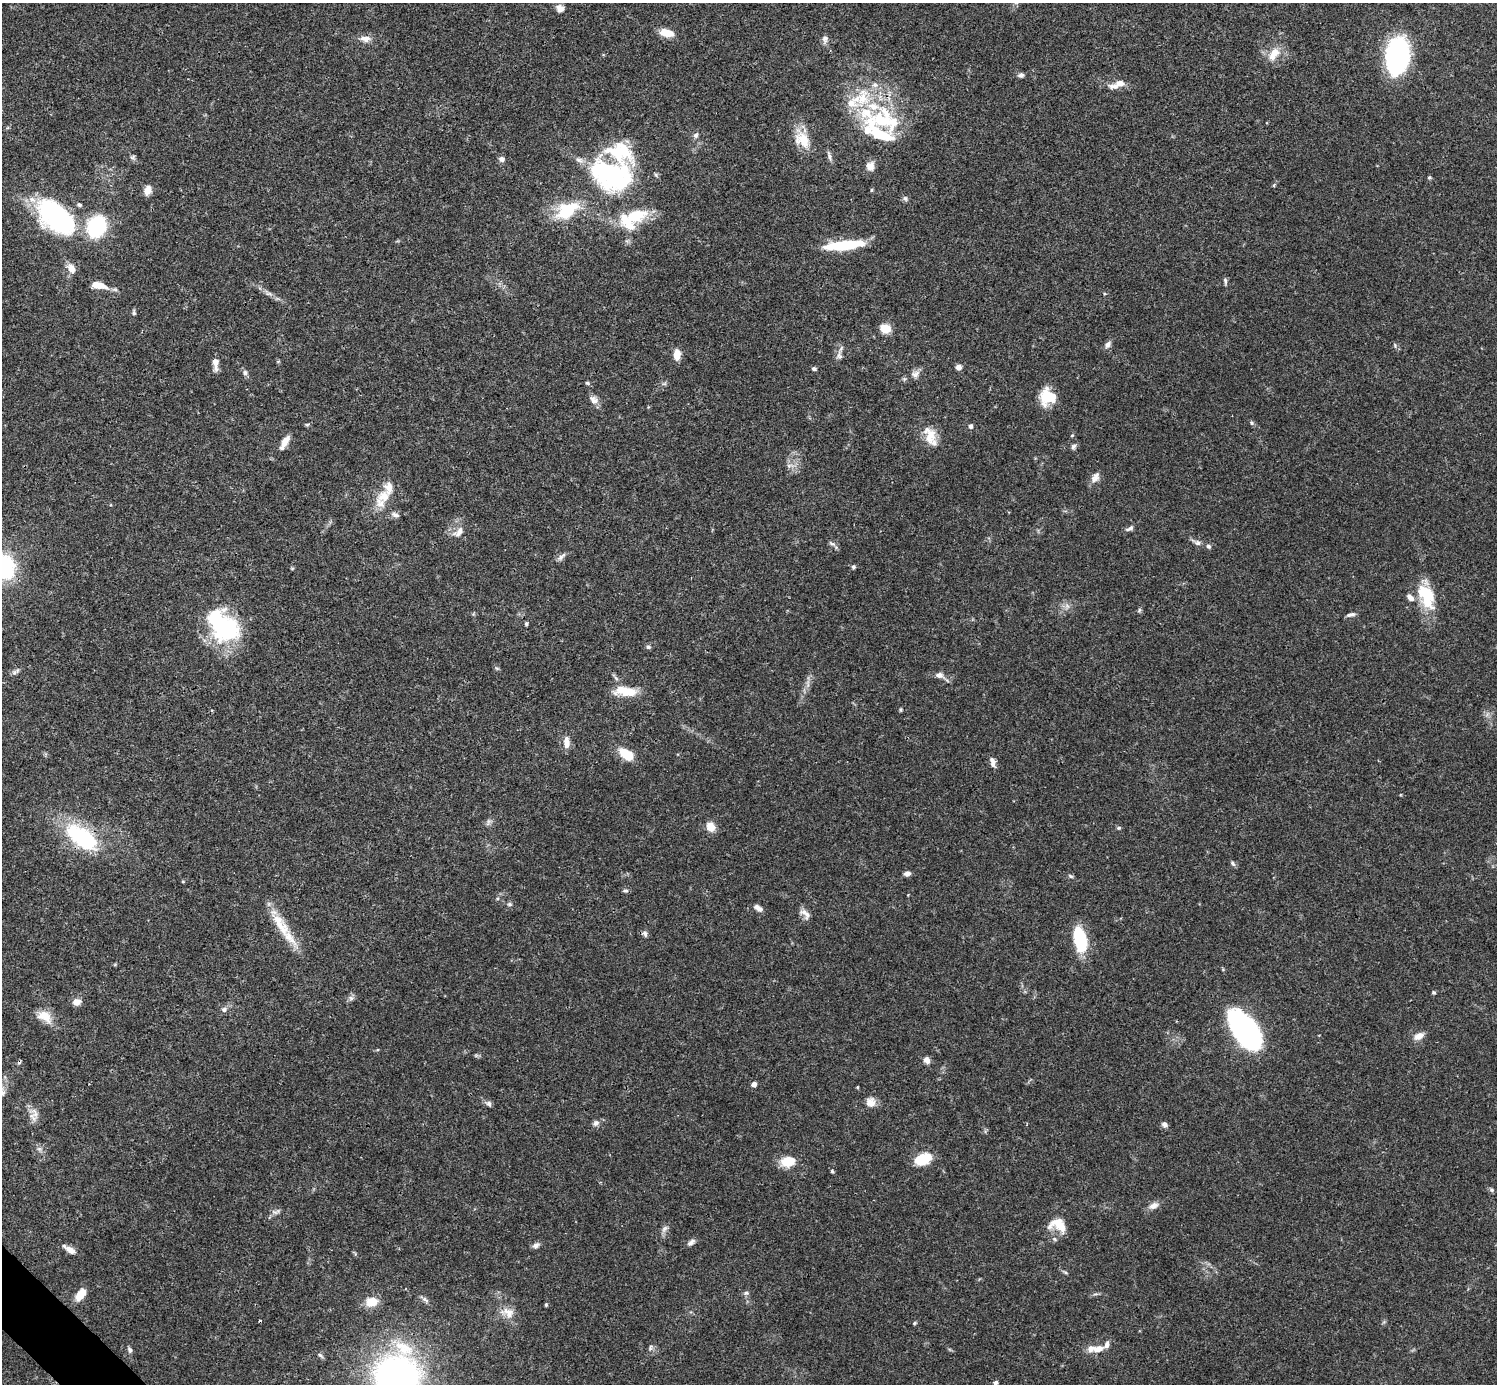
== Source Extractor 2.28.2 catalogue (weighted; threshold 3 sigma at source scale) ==
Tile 7 of 4 x 4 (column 3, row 2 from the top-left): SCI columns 2990-4484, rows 2920-4301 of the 5982 x 5981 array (HDU 1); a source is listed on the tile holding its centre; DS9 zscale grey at full resolution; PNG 1499 x 1386 px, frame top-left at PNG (2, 3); no overlay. Shown black and unused: <1% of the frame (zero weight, under 3 of 4 exposures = <1% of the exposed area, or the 3 px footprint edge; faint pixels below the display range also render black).
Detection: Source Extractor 2.28.2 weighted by HDU 2 'WHT'; one run over the whole footprint, this tile lists its part. Background 0.041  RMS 0.0027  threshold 0.012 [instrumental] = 3 sigma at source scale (4.5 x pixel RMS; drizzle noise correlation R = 1.50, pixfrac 1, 0.05/0.05 arcsec/px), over >= 5 px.
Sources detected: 162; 1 too faint to see at this stretch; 4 inside a brighter object's white glare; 2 cosmic-ray / hot-pixel residue — not listed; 19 inside a brighter listed object's ellipse — not listed separately; the other 136 listed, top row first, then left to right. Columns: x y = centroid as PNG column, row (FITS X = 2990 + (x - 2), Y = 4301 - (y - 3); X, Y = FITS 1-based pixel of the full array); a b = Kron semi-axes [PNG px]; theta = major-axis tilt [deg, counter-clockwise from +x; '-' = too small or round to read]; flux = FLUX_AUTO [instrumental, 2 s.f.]
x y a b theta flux
560 8 8 8 - 2
667 33 15 7 -13 4.4
365 39 15 8 -3 1.9
825 39 11 7 79 1.1
1274 54 22 12 53 4
1398 56 29 18 83 54
1021 75 7 5 9 0.82
1120 83 16 8 6 2.4
875 85 10 7 -11 1.3
882 119 38 32 -4 22
696 135 8 7 - 0.8
802 139 25 16 -57 5.7
829 156 13 5 -72 0.92
132 157 8 5 -73 0.63
502 159 8 7 - 1
870 166 12 10 81 1.9
611 175 54 43 -19 46
1429 177 5 5 - 0.41
1274 185 6 3 71 0.3
147 190 11 7 75 2.1
905 198 8 7 - 0.65
567 210 31 18 31 12
55 215 45 28 -49 35
629 226 21 10 -13 4
96 227 18 15 67 22
627 241 6 5 - 0.56
844 245 40 8 6 15
71 268 11 7 -61 2.3
1225 281 9 5 -84 0.59
98 285 17 7 -12 4.1
268 293 14 6 -25 1.3
1104 294 4 4 - 0.29
134 313 7 5 -86 0.57
885 328 10 8 -30 4.2
1108 344 10 7 50 1.1
1395 345 7 5 -71 0.49
677 355 11 7 -90 2.9
839 356 16 8 87 1.4
215 363 14 6 -86 2.3
958 367 7 6 - 1.1
814 369 5 4 - 0.59
245 373 7 7 - 0.77
915 374 11 10 - 1.6
587 383 6 4 -17 0.46
664 384 7 4 18 0.47
1048 397 17 16 - 7.9
594 399 13 9 -35 1.6
1252 423 5 5 - 0.48
307 425 6 4 2 0.38
971 426 6 5 - 0.8
1072 435 4 4 - 0.28
930 436 26 15 -75 4.9
285 442 19 7 61 2.5
1073 446 8 6 45 0.7
789 465 7 4 19 0.6
1095 478 16 8 57 1.7
384 496 22 15 27 5
395 515 11 6 -20 0.95
1130 528 12 6 26 0.87
459 532 17 9 36 2.2
1197 542 15 6 -26 1.2
832 544 12 4 -28 0.71
561 557 14 5 42 1
3 566 21 18 -58 31
853 567 6 5 - 0.51
292 568 6 4 0 0.25
1426 596 34 18 -66 11
1067 606 8 5 -45 0.86
1139 610 7 5 62 0.41
1351 615 12 5 12 0.92
526 624 4 4 - 0.48
225 626 36 32 26 23
648 647 6 6 - 0.55
497 668 7 5 -30 0.41
15 672 12 5 30 0.81
939 675 12 8 -18 1.6
626 691 28 11 -5 5.8
900 710 6 4 -90 0.33
566 742 14 7 -90 2.2
627 754 14 8 -32 7
992 762 13 6 -79 1.4
488 822 12 5 68 0.76
711 827 11 9 -69 2.8
1119 828 6 4 20 0.4
82 837 39 19 -35 26
1233 863 8 5 -47 0.61
907 874 7 5 13 1.1
1071 876 7 5 -27 0.48
183 881 5 3 - 0.22
625 891 7 5 0 0.53
510 904 7 5 0 0.55
758 908 11 6 -33 1.3
805 913 17 9 -44 1.8
280 925 41 14 -57 7.6
645 933 9 6 -71 0.78
1080 939 22 10 -76 17
1433 992 5 4 - 0.38
351 998 7 7 - 0.77
77 1002 9 7 7 2
224 1010 7 6 - 0.83
45 1016 20 13 -33 4.1
1245 1031 35 17 -56 90
1419 1036 13 8 29 2
927 1060 7 6 - 1.4
754 1084 5 4 - 1.5
870 1102 13 12 - 2.2
489 1104 8 6 -41 0.81
33 1117 22 8 -62 2.2
596 1123 8 7 - 1
1164 1124 7 6 - 0.98
39 1149 8 5 -29 0.76
923 1159 17 10 20 8
788 1162 17 11 13 5.5
832 1171 5 4 - 0.36
1491 1190 7 5 -45 0.52
1153 1206 13 8 24 1.9
276 1212 14 6 9 1
1058 1225 23 15 -21 5.1
664 1229 11 6 56 1.1
691 1242 11 6 39 1.1
536 1245 10 6 25 0.97
69 1249 19 7 -32 1.9
1065 1272 6 4 -19 0.38
746 1293 8 5 0 0.61
81 1294 14 7 53 4.5
425 1300 11 5 -34 0.8
372 1302 13 10 9 4.4
546 1305 5 4 - 0.32
507 1312 21 13 -14 3.5
914 1323 5 4 - 0.35
650 1347 9 4 89 0.61
1099 1349 15 9 16 2.6
130 1350 8 5 -62 0.64
320 1355 10 4 -40 0.54
397 1375 38 37 - 110
996 1383 6 5 - 0.59
Overlapping masked pixels (flux is a lower limit): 1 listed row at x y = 82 837
Isophote crosses this tile's border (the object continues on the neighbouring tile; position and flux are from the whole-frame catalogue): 3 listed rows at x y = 3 566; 397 1375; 996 1383